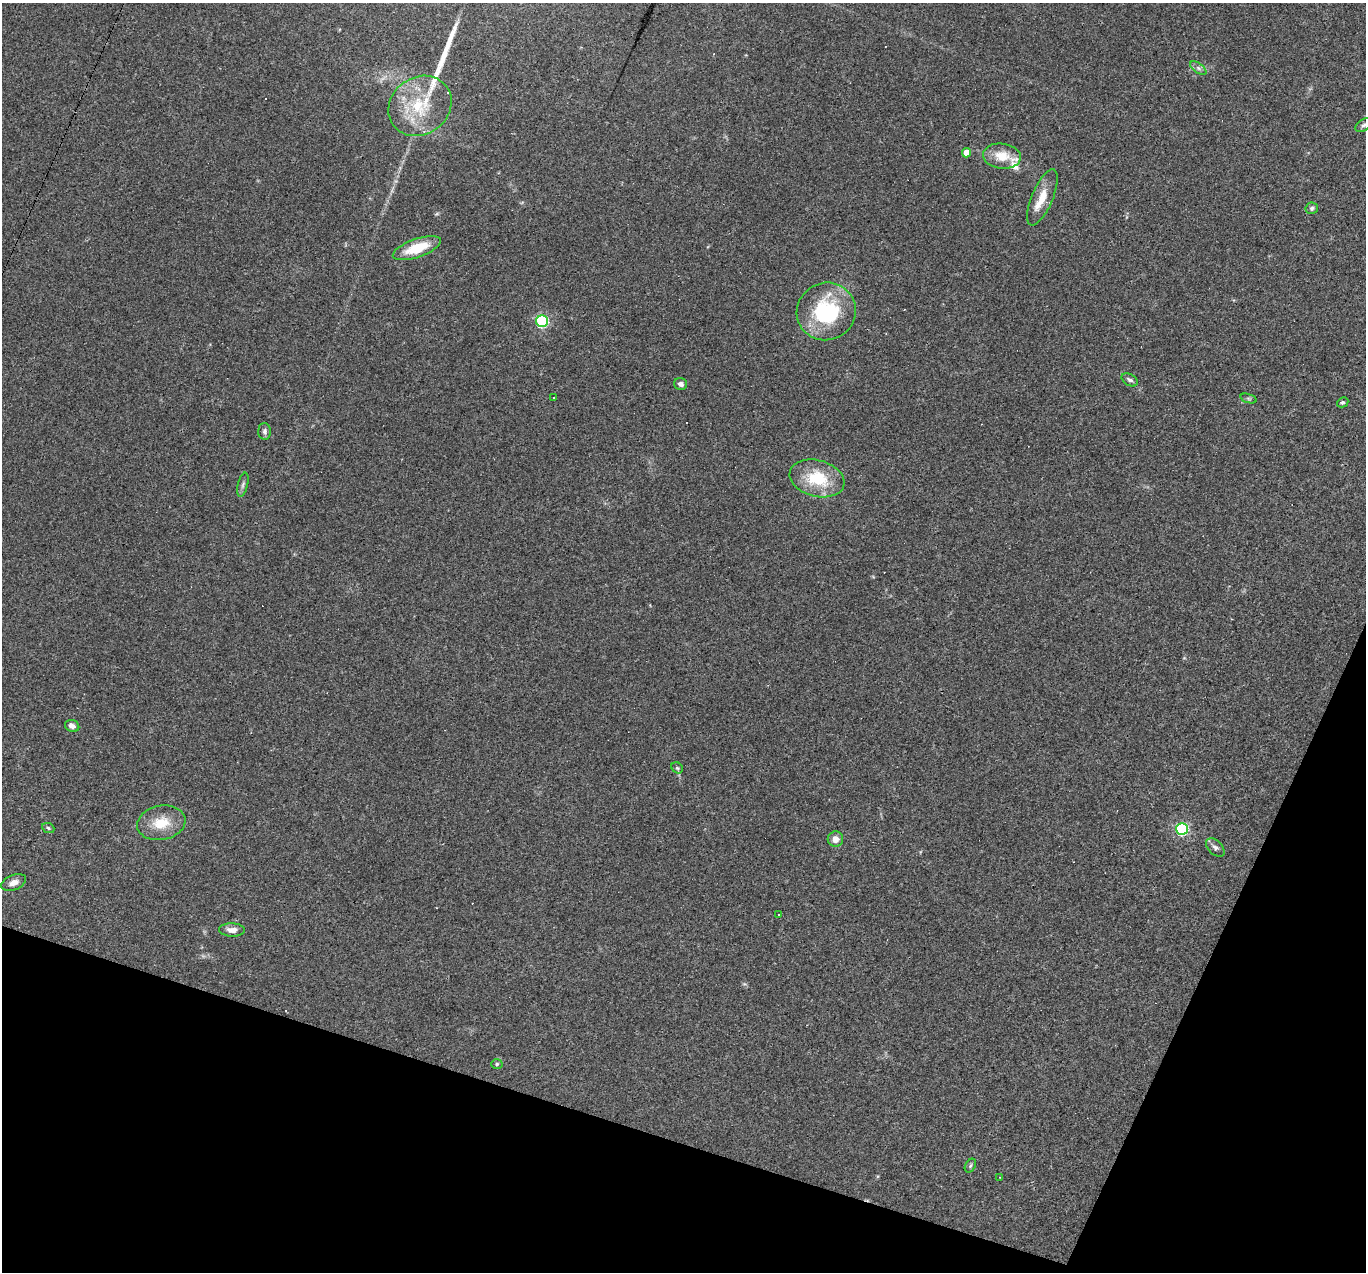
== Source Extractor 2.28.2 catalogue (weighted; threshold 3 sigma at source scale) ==
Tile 15 of 4 x 4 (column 3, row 4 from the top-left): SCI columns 2731-4094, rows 264-1533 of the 5459 x 5474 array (HDU 1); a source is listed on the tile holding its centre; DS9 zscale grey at full resolution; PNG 1368 x 1274 px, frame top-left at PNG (2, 3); each listed source drawn as its Kron ellipse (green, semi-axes under 4 px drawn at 4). Shown black and unused: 17% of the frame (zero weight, under 3 of 4 exposures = <1% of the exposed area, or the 3 px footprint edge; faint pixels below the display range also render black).
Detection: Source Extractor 2.28.2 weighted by HDU 2 'WHT'; one run over the whole footprint, this tile lists its part. Background 0.0574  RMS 0.0051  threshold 0.0231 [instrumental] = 3 sigma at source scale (4.5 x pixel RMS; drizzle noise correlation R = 1.50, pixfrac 1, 0.05/0.05 arcsec/px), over >= 5 px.
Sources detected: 44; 10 cosmic-ray / hot-pixel residue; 1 long thin detection or spike segment (spike, bleed or trail) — neither listed nor drawn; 2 inside a brighter listed object's ellipse — not listed separately; the other 31 listed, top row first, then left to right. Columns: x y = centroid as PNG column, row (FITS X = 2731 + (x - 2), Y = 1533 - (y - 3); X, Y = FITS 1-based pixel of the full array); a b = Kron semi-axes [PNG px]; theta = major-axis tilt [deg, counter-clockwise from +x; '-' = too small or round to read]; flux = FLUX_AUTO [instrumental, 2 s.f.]
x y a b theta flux
1198 68 9 5 -36 1.6
420 106 33 28 36 28
1364 125 9 5 33 1.3
966 153 4 4 - 6.7
1002 156 19 12 -7 10
1042 197 30 10 67 9.1
1312 208 6 5 - 1.1
417 248 25 9 19 16
826 311 30 28 29 46
542 321 6 6 - 71
1130 380 9 5 -31 1.5
681 384 6 6 - 1.8
554 398 3 2 - 0.63
1248 398 8 3 -19 0.75
1343 402 6 4 29 1.1
265 431 8 6 -87 1.5
817 478 28 18 -15 23
243 485 12 5 76 1.5
72 726 7 6 - 2.2
677 768 6 5 - 0.89
161 823 24 17 11 12
48 828 6 5 - 0.83
1182 829 6 6 - 71
835 839 8 7 - 3.7
1215 847 11 7 -45 1.9
14 883 13 7 22 3.6
778 915 3 2 - 0.36
232 930 13 6 -1 3.5
497 1064 5 5 - 0.83
970 1166 7 5 61 0.84
1000 1177 2 2 - 0.27
Isophote crosses this tile's border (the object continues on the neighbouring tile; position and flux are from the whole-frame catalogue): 1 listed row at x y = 1364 125